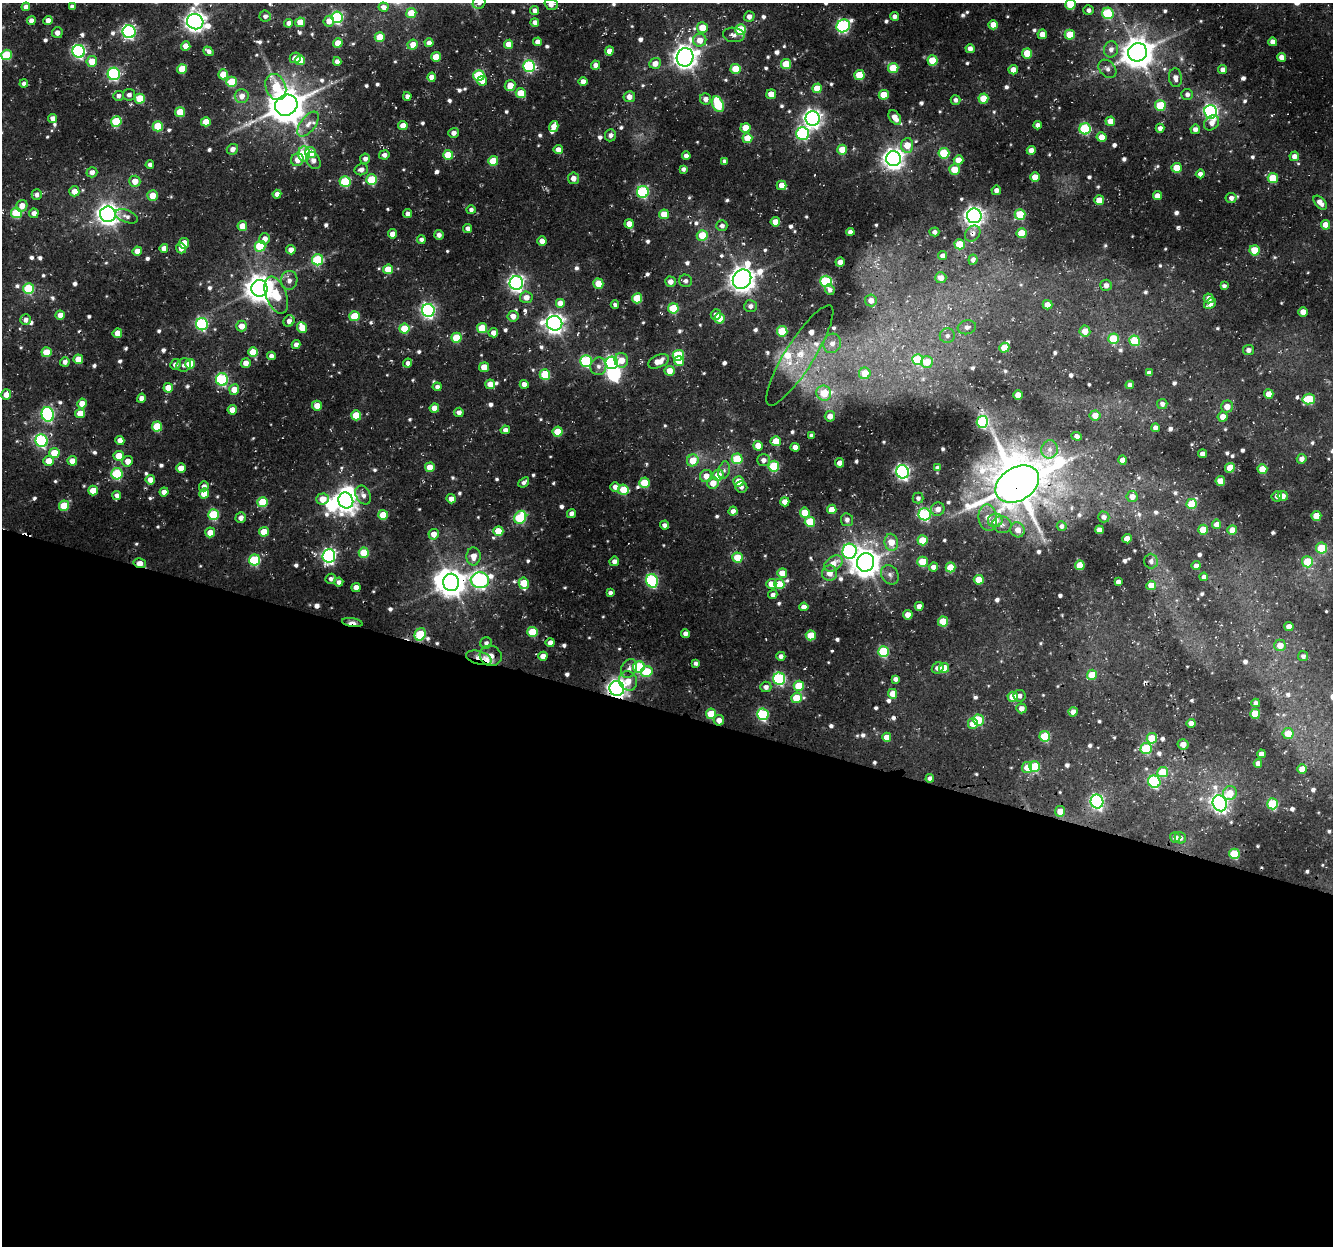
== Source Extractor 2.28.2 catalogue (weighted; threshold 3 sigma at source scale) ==
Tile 14 of 4 x 4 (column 2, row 4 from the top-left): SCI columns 1363-2693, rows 326-1569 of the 5378 x 5579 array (HDU 1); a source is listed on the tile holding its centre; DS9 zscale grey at full resolution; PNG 1335 x 1248 px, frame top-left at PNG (2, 3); each listed source drawn as its Kron ellipse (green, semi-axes under 4 px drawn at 4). Shown black and unused: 43% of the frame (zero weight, under 3 of 4 exposures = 4% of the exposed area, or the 3 px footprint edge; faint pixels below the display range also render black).
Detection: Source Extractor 2.28.2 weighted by HDU 2 'WHT'; one run over the whole footprint, this tile lists its part. Background 0.035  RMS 0.0048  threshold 0.0217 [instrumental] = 3 sigma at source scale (4.5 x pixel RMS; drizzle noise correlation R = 1.50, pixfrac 1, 0.0396/0.0396 arcsec/px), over >= 5 px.
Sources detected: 784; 4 inside a brighter object's white glare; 4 cosmic-ray / hot-pixel residue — neither listed nor drawn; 11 inside a brighter listed object's ellipse — not listed separately; of the other 765, all 500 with FLUX_AUTO >= 1.7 (the completeness limit of this list) listed and drawn (265 fainter detections not listed), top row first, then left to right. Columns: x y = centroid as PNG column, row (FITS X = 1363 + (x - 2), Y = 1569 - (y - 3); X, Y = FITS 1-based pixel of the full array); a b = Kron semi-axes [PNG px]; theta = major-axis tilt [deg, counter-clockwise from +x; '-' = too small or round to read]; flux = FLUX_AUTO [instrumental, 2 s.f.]
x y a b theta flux
479 3 7 6 - 1.7
551 4 7 5 -18 3.9
1071 4 5 5 - 17
72 6 4 4 - 1.9
26 7 4 4 - 2.7
383 7 5 4 - 2.7
535 10 4 4 - 2.5
1088 10 5 5 - 2.1
411 13 5 5 - 12
1108 13 6 5 - 40
265 16 6 5 - 1.9
749 16 5 5 - 2.8
895 16 4 4 - 1.8
337 17 6 6 - 59
48 20 4 4 - 4
31 21 4 4 - 3.6
329 21 5 5 - 4.2
195 22 8 7 - 340
300 22 5 4 - 8.1
535 22 4 4 - 3
289 23 4 4 - 2.6
993 25 5 4 - 7.2
843 26 7 6 - 79
702 28 5 5 - 11
741 30 5 5 - 30
129 32 6 6 - 110
57 33 5 5 - 2.7
1042 34 4 4 - 6.3
734 35 11 7 -7 2.4
1070 35 5 5 - 14
380 37 5 5 - 11
700 40 6 6 - 5.7
538 42 4 4 - 3.6
1273 42 4 4 - 3.8
338 43 5 4 - 6.4
429 43 4 4 - 3.4
509 44 4 4 - 5.5
413 45 5 5 - 5.9
186 46 5 4 - 6
970 49 4 4 - 3.2
1111 49 8 7 - 3.1
79 51 6 6 - 99
208 51 5 4 - 2
609 51 4 4 - 4.9
1138 52 9 9 - 1000
1027 53 5 5 - 16
7 55 5 5 - 24
436 57 5 5 - 12
685 57 9 8 - 460
1281 57 4 4 - 3.5
295 58 6 5 - 3
300 60 5 5 - 12
932 60 5 5 - 16
92 61 5 5 - 11
337 61 4 4 - 2.6
655 63 6 5 - 4.2
786 64 5 5 - 14
595 65 4 4 - 2.7
529 66 6 6 - 55
893 68 5 5 - 18
182 69 5 5 - 12
736 69 5 5 - 15
1107 69 10 7 -47 2.6
1223 69 4 4 - 3
1013 70 4 4 - 5.6
114 74 6 6 - 78
223 74 5 5 - 11
479 75 5 5 - 37
859 75 5 5 - 17
432 77 4 4 - 4.6
1175 78 9 6 -83 3.2
482 81 5 5 - 5.3
232 82 5 5 - 21
583 82 4 4 - 3.7
24 84 4 4 - 2
510 85 6 5 - 6.4
276 87 13 10 -68 19
817 88 5 5 - 10
521 93 5 5 - 12
771 94 5 4 - 7
1187 94 6 5 - 2.1
129 95 6 6 - 2.1
884 95 5 5 - 13
118 96 5 5 - 2.2
242 96 7 7 - 4.1
407 96 4 4 - 2.7
629 97 6 5 - 3.9
983 98 5 5 - 11
140 99 5 5 - 18
705 99 5 5 - 3
956 100 5 5 - 1.9
718 104 8 5 -68 36
286 105 11 10 - 1400
1160 105 5 5 - 19
180 112 5 5 - 13
1211 112 7 6 - 120
895 117 8 5 -54 4.6
53 118 4 4 - 3
813 119 7 7 - 240
1110 121 5 4 - 5.7
116 122 5 5 - 31
206 122 5 4 - 8.3
1212 123 8 6 44 3.6
308 124 15 7 52 4.1
1037 125 4 4 - 2.4
158 126 5 5 - 17
403 126 4 4 - 6.5
554 126 5 4 - 4.2
746 128 5 5 - 10
1160 128 4 4 - 2.4
1085 129 5 5 - 40
1195 129 5 4 - 3
454 133 5 5 - 2.7
803 133 6 6 - 64
610 135 6 5 - 2.1
1102 137 5 5 - 7.5
747 138 5 5 - 9.7
907 145 7 6 - 9.1
232 149 6 5 - 2.8
558 150 4 4 - 4.5
842 150 5 5 - 11
1031 150 4 4 - 4.6
311 153 6 5 - 9.7
944 153 5 5 - 27
304 154 7 5 -89 31
384 155 5 4 - 2.7
448 155 5 5 - 15
686 156 4 4 - 3.5
1294 156 5 4 - 3.6
365 159 5 5 - 2.3
893 159 7 7 - 340
297 160 7 6 - 5.4
313 160 9 6 -62 2.9
958 160 5 5 - 7.5
493 161 5 5 - 13
724 161 4 4 - 1.9
150 164 4 4 - 1.9
1177 168 5 5 - 12
361 169 7 5 15 3
683 169 4 4 - 1.9
954 169 5 5 - 11
92 172 5 5 - 3.3
1200 174 4 4 - 2.6
1035 177 5 5 - 8.4
573 178 6 5 - 3.7
1273 178 5 5 - 17
372 180 5 5 - 24
135 181 5 5 - 5.8
345 182 5 5 - 33
781 185 5 5 - 4.8
996 190 5 4 - 2.8
74 191 5 5 - 5.4
643 192 6 6 - 55
277 194 4 4 - 2.7
37 195 5 5 - 2.1
152 196 5 5 - 7.8
1157 196 4 4 - 5.5
1231 198 5 5 - 2.6
1099 200 5 5 - 11
1320 203 8 5 -48 3.9
22 206 6 5 - 5.2
471 210 5 4 - 1.7
16 213 5 5 - 28
34 213 5 4 - 3.1
108 214 8 7 - 350
408 214 4 4 - 2.4
664 214 5 5 - 10
1020 215 5 5 - 24
127 216 12 6 -21 2
974 216 7 7 - 260
775 222 4 4 - 6.6
629 224 4 4 - 6.4
1325 225 5 4 - 5.8
242 226 5 4 - 7.9
722 226 5 5 - 2.3
468 228 4 4 - 2.8
850 232 4 4 - 2.6
934 232 5 4 - 2.1
973 233 9 7 48 2.6
1022 233 5 5 - 14
392 234 4 4 - 4.6
439 235 5 5 - 2.2
702 235 5 5 - 12
265 239 5 5 - 3.7
421 239 4 4 - 2.2
542 241 4 4 - 5.6
184 243 5 5 - 11
960 244 5 5 - 14
260 246 5 5 - 30
164 248 4 4 - 4.1
181 248 5 5 - 3.4
291 250 5 4 - 4.4
1254 250 5 5 - 14
137 251 4 4 - 5.4
943 256 4 4 - 2.2
318 260 5 5 - 41
973 260 5 4 - 2.2
840 262 4 4 - 4.7
388 269 5 5 - 12
941 278 5 5 - 4.1
742 279 10 8 50 580
289 280 9 8 - 3.1
685 281 6 6 - 1.9
826 281 5 5 - 47
670 282 5 5 - 3.4
516 283 7 6 - 180
598 284 5 5 - 9.9
1106 285 6 5 - 3.3
1224 286 4 4 - 1.8
259 288 8 8 - 690
29 289 5 5 - 32
830 290 6 4 -63 1.8
276 295 19 10 -69 17
526 297 6 6 - 4.5
637 298 5 5 - 21
1209 298 5 5 - 3
871 300 6 6 - 4.1
560 303 5 5 - 5.6
1210 304 6 4 37 4.5
615 305 4 4 - 1.7
1047 305 5 4 - 5.3
750 306 6 6 - 2.6
673 308 5 5 - 21
428 310 6 6 - 130
1303 312 5 4 - 6.5
60 315 4 4 - 5
716 315 5 5 - 2.8
354 316 5 5 - 16
513 316 5 5 - 4.3
720 318 5 5 - 8.3
26 320 5 5 - 2.7
289 321 6 5 - 2.9
554 323 8 7 - 300
202 324 6 6 - 69
241 326 5 5 - 5.7
302 327 6 5 - 9.4
967 327 9 7 14 2.7
482 328 5 5 - 15
404 329 5 5 - 15
782 331 5 5 - 24
1085 331 5 5 - 5.7
117 333 5 4 - 5.3
493 333 5 4 - 3.5
947 336 7 7 - 2
456 338 5 5 - 20
1113 339 5 5 - 19
1135 341 5 5 - 27
832 343 10 8 73 4.1
296 344 4 4 - 2.5
1004 348 5 5 - 11
1248 350 5 5 - 2.6
47 352 5 5 - 12
253 352 5 5 - 12
678 355 5 5 - 32
800 355 58 14 58 24
271 356 4 4 - 2.2
78 359 5 4 - 8.7
621 360 7 7 - 6.9
918 360 5 5 - 23
586 361 6 6 - 49
658 361 11 6 24 6.9
679 361 5 4 - 7.5
65 362 5 4 - 2.4
927 362 6 6 - 8.7
246 363 5 5 - 4.4
408 363 4 4 - 2.2
612 363 6 6 - 110
175 364 5 5 - 3.3
190 364 5 5 - 12
184 365 7 6 - 2
598 366 9 8 - 2.5
484 367 5 5 - 8.2
669 371 5 5 - 7.4
865 373 6 6 - 8.6
1149 373 4 4 - 2.8
545 375 5 5 - 24
222 379 6 6 - 56
490 384 5 4 - 6
524 384 4 4 - 4
1130 385 4 4 - 2.4
437 387 4 4 - 2.2
168 388 5 5 - 8.5
234 389 5 5 - 7.5
824 393 7 7 - 14
1269 394 5 4 - 6.8
6 395 5 5 - 4.6
1018 395 4 4 - 6.3
141 398 5 4 - 3
1309 399 6 5 - 23
82 403 5 4 - 7
1162 404 5 5 - 2.2
317 406 5 5 - 6.5
1227 407 6 6 - 5.3
434 408 5 4 - 7.3
232 410 5 4 - 6
459 412 5 4 - 2.4
80 413 5 4 - 8
48 414 7 6 - 86
356 415 5 5 - 12
1095 415 5 5 - 5.2
830 416 5 5 - 4.4
1223 417 5 5 - 4.9
982 422 6 5 - 52
157 427 5 5 - 20
1155 428 4 4 - 2.5
505 430 4 4 - 2.4
558 432 5 5 - 14
811 435 4 4 - 1.9
1077 436 5 4 - 2.2
120 440 4 4 - 4.9
42 441 6 6 - 74
776 441 5 5 - 11
758 446 5 5 - 7.6
795 447 4 4 - 4.4
1050 449 9 8 - 3.1
54 453 5 5 - 13
1202 454 4 4 - 3.9
119 456 5 5 - 9.1
737 459 5 5 - 21
1302 459 5 4 - 3.3
693 460 6 5 - 10
763 460 6 6 - 2.8
1123 460 4 4 - 3.9
49 461 5 5 - 7.9
72 461 5 5 - 6
128 461 5 5 - 4.7
840 463 4 4 - 5
774 466 5 5 - 32
430 467 5 5 - 8.2
181 468 5 4 - 7.3
938 468 4 4 - 2.1
1230 468 5 4 - 11
1262 469 5 5 - 11
724 470 9 5 74 1.7
903 472 6 6 - 130
117 474 5 5 - 39
718 475 5 5 - 8.8
706 476 6 6 - 4.9
150 480 4 4 - 5.3
738 481 5 5 - 7.5
1220 481 5 5 - 10
524 482 6 4 40 1.8
644 483 5 5 - 17
713 483 6 5 - 6.3
1017 484 23 16 31 2300
204 486 5 5 - 2.4
615 487 5 4 - 3.1
741 487 6 5 - 1.8
93 490 5 4 - 7.8
623 490 5 5 - 15
164 492 4 4 - 3.8
204 493 5 5 - 9.7
117 495 4 4 - 2.5
363 495 10 7 -63 2.9
1277 496 5 5 - 2
1283 496 5 5 - 3.4
1132 497 5 5 - 4.3
918 498 5 5 - 1.8
322 499 6 5 - 8
451 499 5 4 - 3.9
346 501 8 7 - 350
263 502 5 5 - 22
785 502 4 4 - 5.4
1192 504 5 5 - 15
64 506 5 5 - 18
832 509 5 4 - 5.2
938 509 7 6 - 3.9
733 511 4 4 - 2.8
571 513 5 4 - 2.7
805 513 5 5 - 11
925 514 6 6 - 62
214 515 5 5 - 32
383 515 5 5 - 14
1316 516 5 5 - 12
520 517 7 5 61 42
1104 517 6 5 - 2.1
241 518 5 5 - 3.2
988 518 13 9 -82 6.2
847 520 6 6 - 2.2
995 520 7 7 - 6.5
810 522 5 5 - 22
1217 524 5 4 - 4.6
664 525 4 4 - 2.4
1002 525 10 8 -11 3.1
1062 526 5 5 - 2
1018 530 7 7 - 4.6
1099 530 4 4 - 4.1
1203 530 5 5 - 10
1232 530 5 4 - 6
498 531 5 5 - 13
210 532 5 4 - 7.7
264 532 5 4 - 11
434 534 5 5 - 5.4
1127 539 4 4 - 8
923 540 5 5 - 15
891 542 8 6 -81 8.9
1321 548 5 5 - 18
849 551 7 7 - 100
364 553 5 5 - 18
329 556 7 6 - 120
473 556 9 7 87 4.9
737 558 5 5 - 15
255 560 5 5 - 42
614 561 5 4 - 2.9
1151 561 7 6 - 2.2
865 562 9 8 - 710
922 562 5 5 - 17
1307 562 5 5 - 20
140 563 6 5 - 5.2
833 564 10 7 36 6.8
1080 565 5 5 - 14
1196 566 4 4 - 2.8
933 567 5 4 - 3.5
950 567 5 5 - 15
782 573 5 5 - 7.4
829 573 8 7 - 4.9
890 575 10 8 -56 2.4
1204 577 4 4 - 2.3
331 579 5 5 - 1.9
480 580 9 8 - 140
979 580 5 5 - 9.4
652 581 7 6 - 71
339 582 4 4 - 2.1
451 582 8 8 - 690
1118 582 4 4 - 2.6
524 583 6 5 - 15
771 584 5 5 - 7
779 584 5 5 - 10
1151 585 5 5 - 9.3
356 587 4 4 - 4.9
610 593 4 4 - 1.8
773 595 5 4 - 2.3
919 606 4 4 - 3.5
804 607 4 4 - 4.1
908 615 5 4 - 6.5
943 621 5 5 - 19
352 622 10 4 -9 9.5
1289 627 4 4 - 5
533 632 5 5 - 21
420 634 6 5 - 27
685 634 4 4 - 2.3
811 635 5 5 - 13
486 643 6 5 - 1.9
550 643 4 4 - 4
1280 645 6 5 - 6.1
884 652 5 5 - 35
491 656 11 10 - 6
543 656 4 4 - 4.8
781 656 4 4 - 2.4
1303 656 5 5 - 1.9
479 658 13 6 -15 4
696 663 4 3 - 1.8
639 667 6 5 - 44
629 668 10 7 65 2.8
938 668 6 5 - 2.8
944 668 5 5 - 9.3
647 672 6 5 - 21
1092 675 5 5 - 12
779 679 6 6 - 63
895 679 4 4 - 2.2
628 681 10 9 - 6.9
799 686 5 5 - 19
766 687 5 5 - 2.5
617 689 7 7 - 280
893 694 5 4 - 6.6
1019 696 6 6 - 2.1
1013 697 5 5 - 10
796 698 5 5 - 13
1256 703 4 4 - 2.5
1021 708 5 5 - 3
1073 712 4 4 - 3.7
711 714 5 5 - 16
763 714 6 5 - 57
1255 714 5 5 - 17
719 720 5 5 - 4.4
978 720 5 5 - 23
1191 723 4 4 - 3.6
973 724 5 5 - 6.2
1288 734 5 5 - 8.6
1045 736 5 5 - 23
887 737 4 4 - 6.5
1152 738 5 5 - 16
1183 744 5 5 - 3.7
1146 748 5 5 - 27
1261 754 4 4 - 3.7
1258 763 4 4 - 2.9
1034 767 5 5 - 30
1027 768 5 5 - 7.5
1302 769 5 4 - 7.3
1163 772 5 5 - 15
930 778 4 4 - 2.6
1154 782 6 6 - 50
1230 793 7 6 - 10
1097 801 7 6 - 110
1220 803 8 7 - 200
1273 804 5 5 - 30
1060 811 5 5 - 7.4
1175 837 5 5 - 3.2
1180 838 6 5 - 1.8
1234 854 5 5 - 26
Overlapping masked pixels (flux is a lower limit): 14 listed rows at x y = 286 105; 973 233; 903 472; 1017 484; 140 563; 451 582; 352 622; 420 634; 491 656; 479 658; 617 689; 763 714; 1060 811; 1234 854
Isophote crosses this tile's border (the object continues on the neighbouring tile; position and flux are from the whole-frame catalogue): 4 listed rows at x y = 479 3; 551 4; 1071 4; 7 55